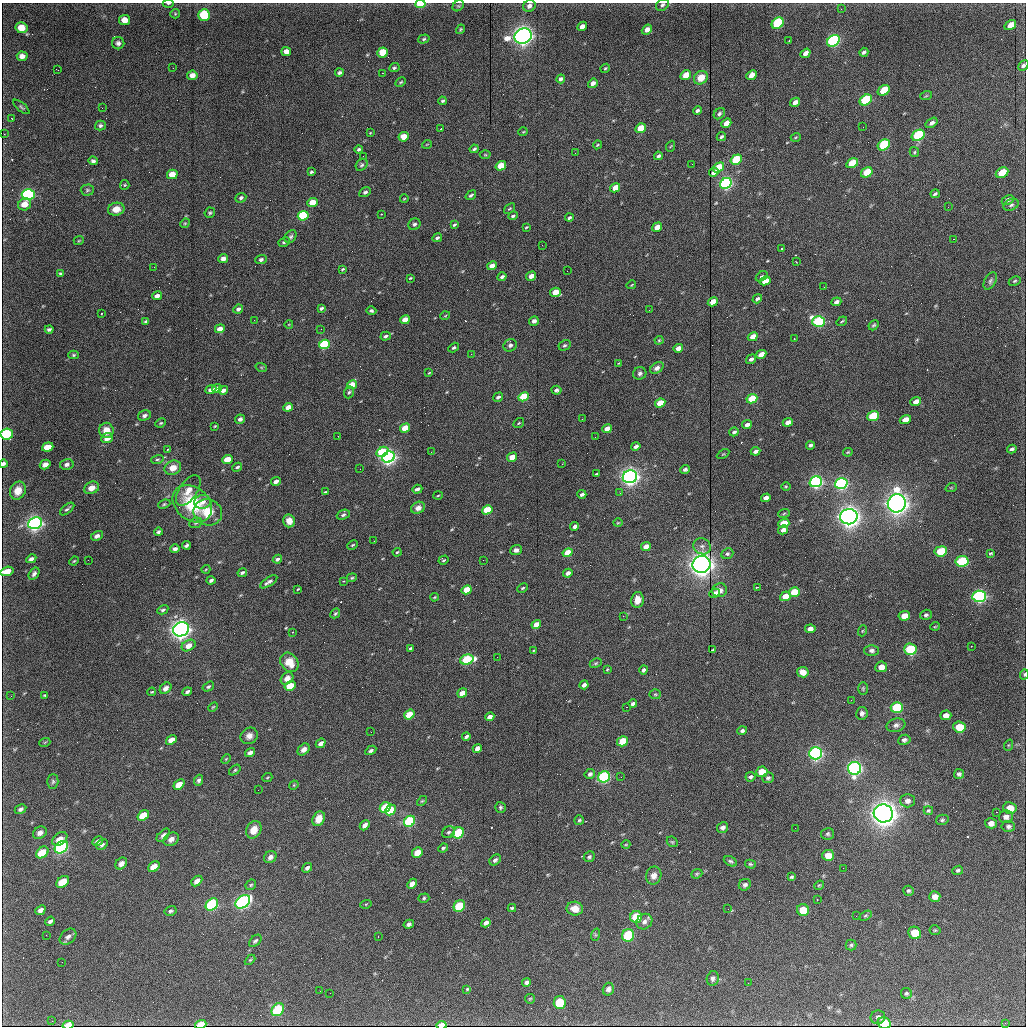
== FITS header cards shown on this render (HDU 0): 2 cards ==
NAXIS1  =                 1024 / length of data axis 1
NAXIS2  =                 1024 / length of data axis 2

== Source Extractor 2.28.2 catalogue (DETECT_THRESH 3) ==
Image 1024 x 1024 px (HDU 0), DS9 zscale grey, 1 PNG px = 1 image px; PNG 1028 x 1028 px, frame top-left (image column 1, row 1024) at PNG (2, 3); each listed source drawn as its Kron ellipse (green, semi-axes under 4 px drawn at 4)
Background 3640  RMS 37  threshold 110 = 3 sigma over >= 5 px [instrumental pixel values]
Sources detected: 492; all 492 listed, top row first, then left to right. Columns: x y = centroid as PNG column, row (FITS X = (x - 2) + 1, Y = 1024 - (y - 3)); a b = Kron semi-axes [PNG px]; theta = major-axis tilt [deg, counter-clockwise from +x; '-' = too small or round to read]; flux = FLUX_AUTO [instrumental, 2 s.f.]
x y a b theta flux
168 3 6 3 0 3.4e+03
420 4 5 3 - 8.1e+04
662 5 7 5 44 5.4e+03
458 6 6 5 - 3.5e+03
529 6 6 5 - 9.4e+03
841 9 2 2 - 1.3e+03
175 14 5 4 - 2.7e+03
204 15 6 5 - 1.6e+05
125 20 5 5 - 2.3e+04
778 23 6 5 - 2.8e+05
1010 25 6 4 34 2.1e+04
582 26 5 4 - 1.2e+04
21 28 6 5 - 3.3e+04
460 29 5 3 - 3.0e+03
647 30 6 4 39 1.3e+04
523 36 9 7 19 1.5e+06
424 39 6 4 17 3.8e+03
789 41 3 2 - 1.7e+03
833 41 7 5 37 5.1e+05
118 43 6 6 - 6.9e+03
286 52 5 4 - 1.2e+04
383 52 5 5 - 7.2e+04
864 52 5 3 - 5.5e+03
806 53 5 4 - 1.3e+04
22 56 5 5 - 1.2e+04
1023 65 6 4 43 5.8e+03
173 68 2 2 - 1.6e+03
394 68 5 4 - 3.7e+03
605 68 5 4 - 3.0e+03
58 70 3 2 - 2.3e+03
339 73 4 4 - 5.4e+03
382 73 2 2 - 1.1e+04
192 75 5 4 - 1.6e+04
686 75 5 4 - 3.5e+04
752 75 6 4 41 2.3e+04
701 78 7 6 - 2.7e+04
561 79 4 3 - 6.8e+03
401 82 5 3 - 2.6e+03
593 83 5 4 - 1.1e+04
884 90 6 5 - 7.4e+04
926 96 6 3 19 3.2e+03
866 100 6 5 - 1.8e+05
442 101 4 3 - 3.6e+03
795 102 5 4 - 1.4e+04
21 107 10 4 -40 4.6e+03
102 108 3 2 - 1.9e+03
697 110 4 3 - 5.4e+03
719 114 6 5 - 4.8e+03
12 119 3 2 - 6.2e+03
726 123 5 4 - 2.3e+04
932 123 6 4 35 9.1e+03
100 125 5 5 - 5.1e+03
863 127 2 2 - 1.3e+03
641 128 5 4 - 5.3e+04
441 129 3 3 - 2.3e+03
523 132 5 3 - 2.1e+03
370 133 4 3 - 1.8e+03
4 134 2 2 - 1.6e+03
918 135 7 5 32 2.7e+05
404 137 5 4 - 3.6e+04
721 137 5 3 - 4.1e+03
796 137 5 3 - 2.3e+03
427 144 5 3 - 1.8e+03
597 145 4 3 - 2.4e+03
884 145 6 5 - 1.7e+05
671 146 6 3 69 2.5e+03
359 149 4 3 - 4.1e+03
474 149 4 3 - 4.4e+03
914 152 5 4 - 3.3e+03
575 153 2 2 - 2.9e+03
485 155 5 3 - 2.4e+03
363 156 2 2 - 1.3e+03
658 156 4 3 - 6.1e+03
736 160 6 4 34 1.3e+05
93 161 4 4 - 5.2e+03
852 163 6 4 30 7.8e+04
692 164 2 2 - 1.1e+03
362 165 6 5 - 4.8e+03
501 166 5 4 - 6.6e+04
719 167 6 4 35 7.0e+04
311 172 4 3 - 3.0e+03
714 172 5 3 - 1.1e+04
867 172 6 4 32 7.6e+04
1002 173 7 5 26 6.4e+04
172 174 5 4 - 3.9e+04
726 183 6 5 - 6.5e+05
125 185 5 4 - 2.7e+03
615 188 5 4 - 4.3e+04
87 190 6 5 - 4.6e+03
365 192 6 4 30 5.7e+03
935 194 5 3 - 4.2e+03
28 195 6 5 - 4.8e+05
471 195 6 3 38 4.5e+03
241 198 5 4 - 4.7e+03
404 199 4 2 - 2.0e+03
1008 200 6 4 25 7.5e+03
312 202 5 4 - 4.0e+04
25 204 7 6 - 2.6e+04
1011 205 8 5 28 6.0e+03
948 207 2 2 - 1.5e+03
116 209 8 6 11 2.3e+04
509 209 6 4 42 3.2e+03
210 213 5 5 - 3.9e+03
381 214 3 2 - 1.7e+03
303 216 5 5 - 2.0e+05
513 216 5 3 - 4.8e+03
569 218 4 3 - 4.7e+03
185 223 5 4 - 2.6e+03
414 224 6 5 - 5.4e+03
454 225 4 3 - 3.6e+03
526 227 4 3 - 2.4e+03
657 227 5 4 - 2.9e+04
291 237 7 5 56 5.2e+03
437 238 5 3 - 5.5e+03
953 239 2 2 - 1.5e+04
79 240 5 3 - 2.2e+03
284 242 6 4 28 4.7e+03
542 245 3 2 - 2.6e+03
782 249 3 3 - 6.8e+03
223 259 5 4 - 1.4e+04
261 260 6 4 23 5.7e+03
796 262 3 2 - 1.9e+03
492 266 5 4 - 2.3e+04
154 267 2 2 - 1.3e+03
342 269 4 2 - 2.5e+03
567 271 2 2 - 3.2e+03
60 274 4 3 - 4.0e+03
531 276 5 3 - 2.3e+04
762 276 6 4 35 4.0e+03
502 277 4 3 - 8.1e+03
410 278 4 3 - 2.4e+03
765 281 5 4 - 3.9e+04
990 281 9 5 61 6.1e+03
1015 281 6 4 27 3.3e+03
631 285 5 3 - 2.1e+03
824 287 2 2 - 1.3e+03
555 292 5 4 - 5.0e+04
157 296 5 4 - 1.2e+04
757 299 5 3 - 6.2e+03
713 302 5 4 - 4.8e+04
836 302 5 4 - 8.6e+03
321 308 4 3 - 5.5e+03
238 309 5 4 - 7.7e+03
649 310 2 2 - 1.2e+03
371 311 5 4 - 5.2e+03
101 314 3 2 - 2.2e+03
445 316 5 3 - 2.0e+03
254 320 2 2 - 1.3e+03
405 320 5 4 - 3.6e+04
146 321 4 3 - 4.2e+03
534 321 5 4 - 7.4e+03
842 321 5 3 - 2.6e+03
819 322 6 5 - 3.7e+05
289 324 4 3 - 1.7e+03
874 325 5 4 - 4.3e+03
49 329 4 3 - 5.0e+03
220 329 5 4 - 2.1e+04
321 329 2 2 - 1.4e+03
386 336 5 3 - 5.4e+03
753 337 5 4 - 3.5e+04
794 339 2 2 - 1.8e+03
659 340 4 4 - 2.6e+03
324 344 5 4 - 2.6e+05
510 345 7 6 - 7.4e+03
565 345 6 5 - 4.4e+03
454 348 6 4 32 6.4e+03
678 348 5 4 - 2.2e+04
471 354 3 2 - 3.2e+03
761 354 5 4 - 3.6e+04
74 355 5 4 - 3.1e+03
751 359 5 4 - 8.1e+03
619 363 4 3 - 1.9e+03
261 367 6 3 -19 2.9e+03
657 368 7 5 34 9.9e+03
429 373 3 3 - 2.4e+03
640 373 7 6 - 7.7e+03
352 385 5 4 - 5.0e+04
217 388 5 4 - 1.9e+04
211 390 6 4 24 1.4e+04
223 390 5 3 - 1.0e+04
556 390 5 4 - 8.5e+03
349 392 6 4 70 4.3e+03
498 397 5 4 - 7.3e+03
524 397 5 4 - 1.3e+05
752 399 5 4 - 1.1e+05
916 402 5 4 - 2.2e+04
660 403 5 4 - 6.7e+04
288 407 5 4 - 2.7e+04
144 415 7 5 17 7.0e+03
873 416 6 4 20 1.5e+05
240 419 5 4 - 6.3e+03
582 419 2 2 - 1.3e+03
905 420 6 4 18 4.0e+04
788 422 5 4 - 1.8e+04
161 423 5 3 - 3.0e+03
519 423 6 3 37 2.7e+03
747 424 5 4 - 1.2e+04
215 426 3 2 - 2.0e+03
405 428 5 4 - 6.2e+04
607 429 5 4 - 2.9e+04
106 430 7 7 - 2.7e+04
734 432 5 3 - 6.4e+03
7 434 6 5 - 2.0e+05
338 436 2 2 - 1.2e+03
595 437 2 2 - 1.1e+03
107 438 6 5 - 2.1e+04
810 445 4 3 - 5.8e+03
636 446 4 3 - 1.1e+04
48 447 6 4 20 4.7e+04
168 449 3 3 - 3.1e+03
1012 449 5 3 - 6.3e+03
755 451 5 3 - 1.1e+04
382 452 6 4 29 1.6e+05
431 452 3 2 - 2.2e+03
848 452 5 3 - 2.5e+03
723 454 7 3 30 2.3e+03
389 457 6 5 - 8.4e+05
512 457 5 4 - 4.3e+04
157 459 6 4 17 3.8e+03
227 459 5 4 - 5.1e+04
3 464 4 3 - 8.3e+03
45 464 5 4 - 1.2e+04
67 464 7 5 13 7.6e+03
562 464 3 2 - 2.1e+03
237 467 5 3 - 5.2e+03
173 468 8 7 - 2.7e+04
360 469 3 2 - 2.3e+03
685 469 5 4 - 5.4e+03
596 474 4 2 - 3.3e+03
630 477 7 6 - 1.1e+06
276 481 5 3 - 1.2e+04
816 482 6 5 - 7.5e+05
841 484 6 5 - 6.4e+05
786 486 4 3 - 2.4e+03
92 488 8 6 25 2.0e+04
951 488 5 3 - 2.3e+03
417 489 5 3 - 6.9e+03
188 490 17 9 55 2.9e+04
18 491 9 7 66 2.4e+04
325 492 4 3 - 3.0e+03
620 493 3 3 - 2.3e+03
582 494 4 3 - 9.5e+03
438 495 5 3 - 2.2e+03
766 498 5 4 - 2.2e+04
202 502 8 6 12 1.6e+04
897 503 9 9 - 1.9e+06
164 504 6 4 22 3.3e+03
192 504 22 16 -39 1.4e+05
418 508 7 5 28 1.4e+04
67 509 8 3 39 5.0e+03
487 510 5 4 - 1.3e+05
208 512 14 13 - 5.7e+04
784 513 6 3 21 3.0e+03
343 515 7 5 22 4.9e+03
849 517 8 7 - 1.7e+06
289 521 6 6 - 2.3e+04
35 523 7 6 - 1.1e+06
196 523 7 5 22 4.3e+03
618 523 5 3 - 2.0e+03
784 524 5 4 - 8.3e+04
575 526 4 3 - 1.1e+04
783 530 5 4 - 1.4e+04
158 532 4 3 - 4.5e+03
97 536 6 4 30 9.5e+03
374 541 2 2 - 1.3e+03
186 545 4 3 - 5.4e+03
352 545 6 4 27 3.1e+03
702 546 9 8 - 9.5e+03
646 547 5 4 - 3.3e+04
175 549 5 4 - 6.9e+03
516 550 6 4 21 9.1e+03
941 551 6 5 - 1.3e+05
397 552 4 3 - 2.7e+03
568 553 5 4 - 6.6e+04
991 553 4 3 - 2.8e+03
727 554 6 5 - 5.3e+03
31 559 5 4 - 7.4e+03
277 559 5 3 - 6.5e+03
88 560 2 2 - 1.2e+03
443 560 5 4 - 3.7e+03
483 560 2 2 - 2.7e+03
74 561 5 3 - 2.3e+03
962 561 6 5 - 2.8e+05
702 564 9 8 - 1.8e+06
206 569 4 3 - 1.9e+03
7 571 7 4 15 3.5e+04
242 573 5 3 - 5.3e+03
568 573 5 3 - 1.2e+04
34 574 7 4 56 6.9e+03
352 578 5 4 - 3.2e+03
211 580 4 3 - 5.6e+03
344 581 3 2 - 2.4e+03
269 582 10 4 32 8.3e+03
758 587 4 2 - 2.5e+03
523 588 5 3 - 3.4e+03
298 589 3 2 - 1.9e+03
467 590 5 4 - 8.4e+04
720 590 7 7 - 1.5e+04
794 592 5 5 - 9.0e+04
715 593 5 4 - 1.4e+04
785 596 5 4 - 3.7e+04
979 596 7 5 4 7.2e+05
434 597 4 3 - 2.5e+03
637 600 8 6 79 2.4e+04
163 610 6 4 29 4.7e+03
335 613 5 3 - 3.3e+03
926 615 6 5 - 5.3e+03
623 616 2 2 - 1.3e+03
904 616 6 5 - 4.2e+04
536 624 5 4 - 3.0e+04
935 626 5 3 - 2.0e+03
181 629 8 7 - 1.4e+06
810 629 5 4 - 9.8e+03
862 631 5 3 - 2.5e+03
293 632 3 2 - 2.5e+03
189 646 7 5 29 2.4e+04
971 646 2 2 - 1.3e+03
410 648 4 2 - 3.2e+03
910 649 6 5 - 2.1e+05
534 650 4 2 - 1.9e+03
713 650 3 2 - 2.6e+03
871 650 7 5 0 7.5e+03
497 657 3 2 - 2.0e+03
467 659 7 5 16 2.6e+05
289 662 10 8 -52 4.0e+04
596 663 6 3 27 3.0e+03
881 667 6 5 - 2.6e+04
607 669 3 2 - 1.9e+03
643 670 4 3 - 6.5e+03
803 672 6 5 - 2.1e+04
1024 674 5 4 - 3.5e+03
287 678 7 5 44 1.6e+04
584 685 4 4 - 9.0e+03
290 686 6 4 33 7.7e+04
208 687 6 4 32 4.3e+03
166 688 6 5 - 1.1e+04
863 688 6 5 - 3.9e+03
152 692 4 3 - 2.3e+03
187 692 5 3 - 6.2e+03
462 693 5 4 - 2.6e+04
655 694 5 5 - 3.3e+03
45 695 4 3 - 3.3e+03
11 696 3 2 - 3.1e+03
851 700 3 2 - 2.8e+03
633 704 4 4 - 6.3e+03
213 707 5 3 - 2.4e+03
626 707 2 2 - 1.2e+04
897 708 6 5 - 2.3e+05
862 713 6 5 - 8.3e+03
409 715 5 4 - 8.8e+04
946 715 5 5 - 1.8e+04
490 717 5 4 - 1.5e+04
896 725 9 6 16 8.4e+03
959 727 6 5 - 7.7e+04
742 731 5 4 - 6.4e+03
371 732 2 2 - 1.6e+03
249 736 9 8 - 1.3e+04
466 737 4 3 - 5.8e+03
171 740 6 4 37 2.4e+04
904 740 6 5 - 7.2e+03
623 741 6 5 - 9.1e+04
45 742 5 3 - 2.3e+03
321 743 5 4 - 1.3e+04
1009 745 6 3 70 2.7e+03
477 748 5 4 - 1.7e+04
304 749 7 5 43 1.3e+04
371 750 6 4 29 6.0e+03
250 752 5 4 - 1.0e+04
815 753 6 6 - 8.3e+05
226 759 6 3 45 2.4e+03
855 768 6 6 - 8.2e+05
235 770 6 4 36 3.9e+03
762 772 5 5 - 7.2e+04
590 774 5 5 - 6.8e+03
959 774 5 5 - 5.6e+03
604 777 6 5 - 4.8e+05
621 777 2 2 - 1.1e+03
750 777 5 4 - 5.8e+03
267 778 5 3 - 2.4e+03
768 778 6 5 - 5.2e+03
199 780 5 4 - 6.0e+03
53 781 7 5 89 4.6e+03
179 784 6 4 39 4.0e+04
294 785 5 4 - 2.4e+03
258 790 2 2 - 1.3e+03
422 801 6 3 43 2.7e+03
907 801 7 7 - 1.2e+04
385 807 6 4 45 1.2e+05
500 807 5 5 - 4.5e+03
1010 808 7 6 - 3.2e+04
21 809 6 4 29 6.9e+03
391 810 6 5 - 7.8e+04
928 811 4 4 - 3.5e+03
996 812 2 2 - 5.9e+04
883 813 9 9 - 2.6e+06
143 815 6 4 38 6.9e+04
1006 817 7 6 - 1.2e+04
319 819 8 6 61 2.6e+04
579 820 5 4 - 3.2e+03
942 820 6 5 - 4.5e+03
409 821 6 5 - 3.2e+05
991 823 6 5 - 1.3e+04
365 825 5 4 - 1.2e+04
1008 826 7 5 -4 6.6e+03
723 827 6 5 - 7.6e+03
795 828 2 2 - 1.4e+03
254 830 9 7 58 3.0e+04
449 832 7 5 30 5.1e+03
40 833 7 5 33 1.0e+04
458 833 6 5 - 1.8e+05
828 834 6 6 - 4.5e+03
163 835 8 4 45 6.9e+03
60 839 8 5 35 2.1e+04
171 839 8 6 34 1.2e+04
98 841 6 4 30 7.5e+03
672 842 6 5 - 3.2e+03
102 844 6 4 33 5.2e+03
626 844 4 3 - 2.0e+03
61 847 7 5 38 5.9e+05
443 848 5 4 - 4.1e+03
42 852 7 5 39 6.6e+04
417 853 6 5 - 4.3e+04
828 855 6 5 - 3.9e+04
270 857 7 5 40 9.7e+03
589 857 6 5 - 4.7e+03
495 860 6 4 40 5.6e+03
730 861 7 4 -27 4.7e+03
121 863 6 5 - 1.0e+04
750 864 5 4 - 3.4e+03
154 867 6 4 40 3.0e+04
307 868 5 4 - 7.6e+03
843 868 2 2 - 1.7e+03
958 870 5 4 - 4.6e+03
697 874 6 4 22 3.3e+03
654 876 9 7 70 1.6e+04
791 877 4 3 - 3.7e+03
197 881 6 4 43 1.5e+04
63 882 7 5 38 7.1e+04
412 884 5 4 - 1.4e+04
251 885 6 4 45 3.7e+03
745 885 6 5 - 7.0e+03
819 885 5 4 - 2.7e+03
908 891 5 5 - 4.4e+03
935 897 5 5 - 1.5e+04
424 898 5 4 - 4.0e+03
817 899 3 2 - 2.3e+03
243 902 8 6 38 7.1e+05
366 904 6 3 18 2.5e+03
212 905 7 5 44 4.2e+05
459 906 6 5 - 1.5e+05
512 908 4 3 - 3.8e+03
575 909 8 7 - 2.6e+04
728 909 2 2 - 9.7e+02
40 910 5 4 - 9.9e+03
803 910 6 6 - 7.6e+04
171 911 6 5 - 5.0e+03
856 916 2 2 - 1.3e+03
865 916 7 4 31 3.4e+03
636 917 6 6 - 1.4e+05
50 921 5 3 - 6.8e+03
644 922 8 7 - 1.0e+04
486 923 5 4 - 9.5e+03
409 924 5 4 - 7.0e+03
935 930 5 5 - 3.1e+03
915 933 6 6 - 7.7e+04
46 935 2 2 - 1.9e+03
595 935 6 4 72 3.7e+03
628 935 6 6 - 3.0e+05
68 937 9 6 41 9.9e+03
378 937 3 2 - 7.3e+03
255 941 7 5 43 5.3e+03
851 945 5 5 - 4.3e+03
250 960 6 4 44 3.2e+03
62 962 2 2 - 3.7e+03
713 978 7 6 - 7.1e+03
526 982 4 4 - 6.6e+03
748 983 2 2 - 3.5e+03
467 989 4 2 - 3.5e+03
608 989 6 5 - 8.5e+03
320 991 2 2 - 1.4e+03
330 993 2 2 - 1.4e+03
906 993 6 5 - 4.8e+03
530 999 5 5 - 3.0e+03
560 1002 6 6 - 1.3e+05
278 1010 7 5 53 2.2e+05
878 1017 7 6 - 7.0e+03
52 1021 2 2 - 1.2e+03
884 1023 7 5 -13 1.1e+05
1005 1023 2 2 - 1.9e+03
201 1024 6 4 18 6.0e+04
68 1025 6 3 15 4.4e+04
441 1025 5 3 - 5.5e+04
At the frame edge (FLAGS 8, measured only in part): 13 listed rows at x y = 168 3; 420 4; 662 5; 529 6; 1023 65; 7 434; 3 464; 7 571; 1024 674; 884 1023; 201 1024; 68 1025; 441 1025

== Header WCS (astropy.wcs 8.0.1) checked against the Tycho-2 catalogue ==
Header WCS as astropy/WCSLIB reads it (applying the file's SIP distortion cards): RA---TAN-SIP/DEC--TAN-SIP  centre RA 12:26:00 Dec +66:34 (186.50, +66.57 deg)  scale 1.67 arcsec/px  FOV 28.5' x 28.5'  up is -3 deg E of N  parity flipped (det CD > 0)
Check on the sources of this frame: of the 60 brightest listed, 7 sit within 2.5 arcsec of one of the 7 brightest Tycho-2 stars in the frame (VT <= 11.82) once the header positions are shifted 0.23 arcsec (0.19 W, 0.13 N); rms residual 0.96 arcsec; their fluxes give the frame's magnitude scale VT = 26.93 - 2.5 log10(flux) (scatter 0.11 mag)
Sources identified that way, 7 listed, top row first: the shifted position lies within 2.5 arcsec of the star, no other Tycho-2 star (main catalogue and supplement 1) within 5.0 arcsec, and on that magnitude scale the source's flux lands within +1.5 / -3 mag of the star's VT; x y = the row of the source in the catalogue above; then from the Tycho-2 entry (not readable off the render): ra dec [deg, ICRS J2000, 3 dp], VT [Tycho-2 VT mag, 2 dp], TYC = Tycho-2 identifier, HIP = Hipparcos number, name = IAU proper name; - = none
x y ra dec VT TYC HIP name
523 36 186.481 +66.792 11.82 4161-1004-1 - -
630 477 186.634 +66.591 11.76 4161-363-1 - -
897 503 186.947 +66.585 11.07 4161-221-1 - -
849 517 186.892 +66.578 11.47 4161-376-1 - -
702 564 186.724 +66.552 11.26 4161-824-1 - -
181 629 186.122 +66.509 11.71 4161-378-1 - -
883 813 186.949 +66.441 10.90 4161-789-1 - -